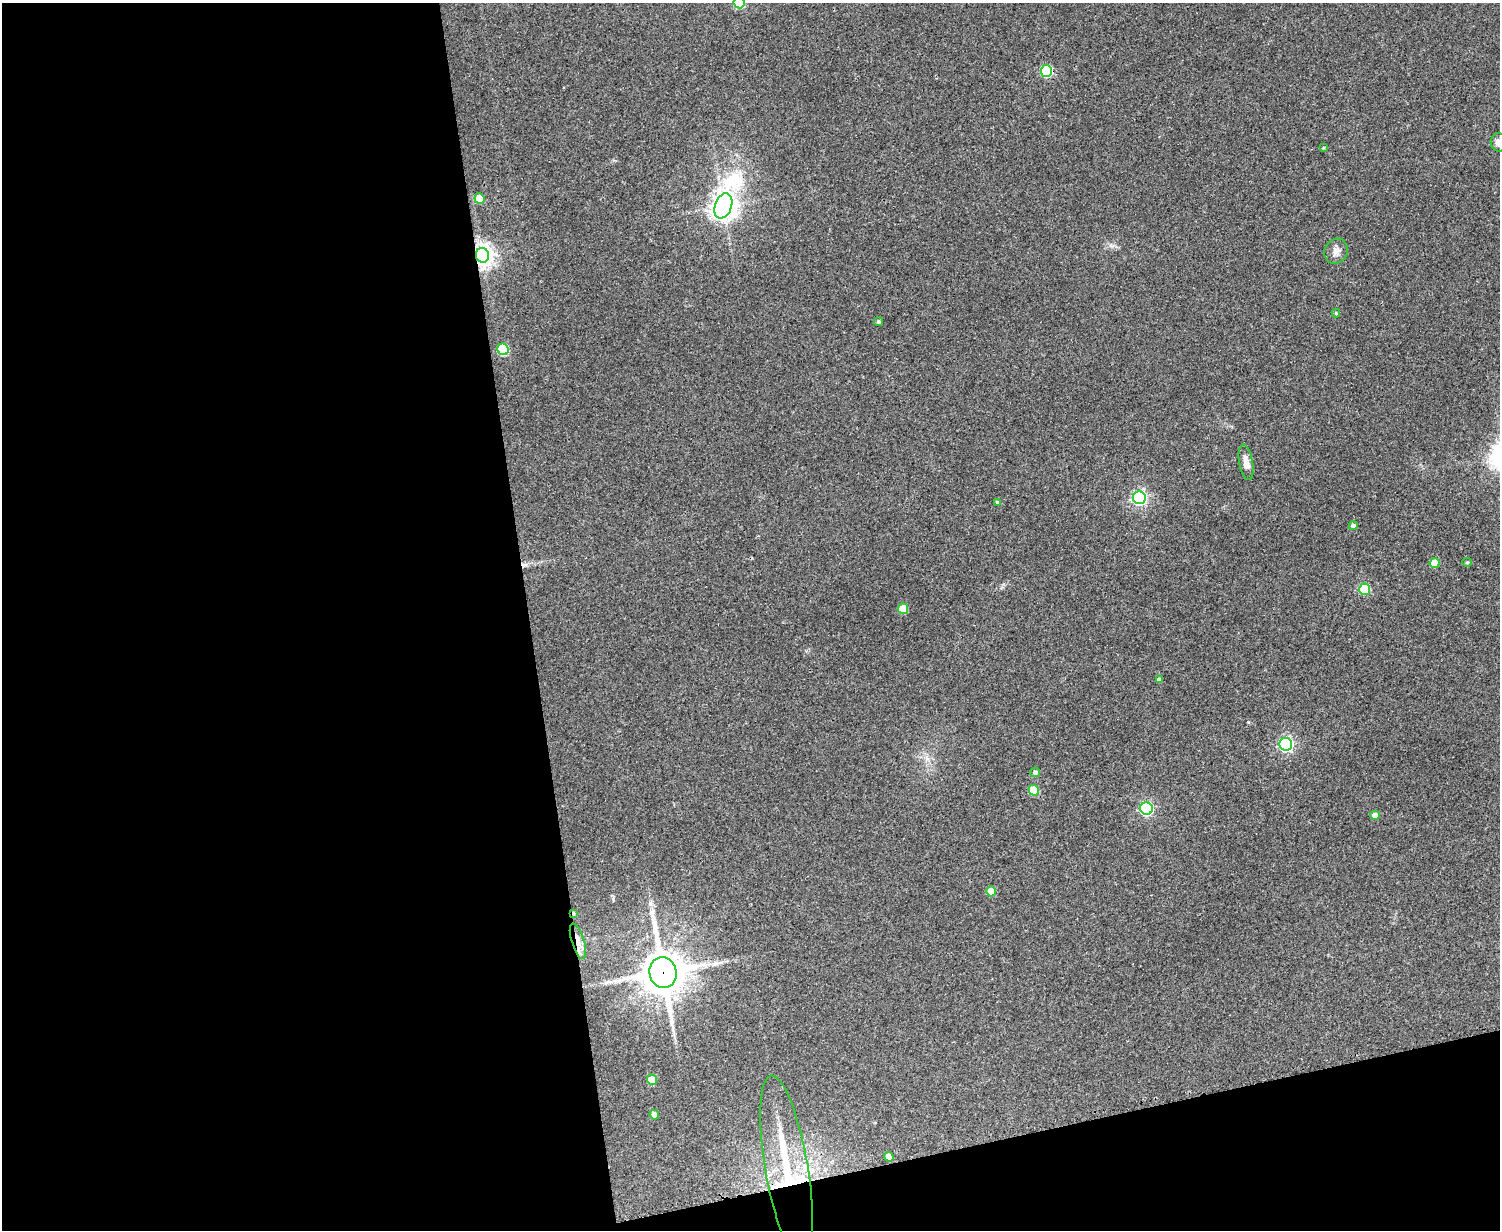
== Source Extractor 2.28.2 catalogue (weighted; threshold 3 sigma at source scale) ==
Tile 10 of 3 x 4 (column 1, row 4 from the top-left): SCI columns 161-1658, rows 4-1231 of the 4918 x 4927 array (HDU 1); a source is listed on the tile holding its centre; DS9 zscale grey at full resolution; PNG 1502 x 1232 px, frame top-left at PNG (2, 3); each listed source drawn as its Kron ellipse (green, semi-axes under 4 px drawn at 4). Shown black and unused: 40% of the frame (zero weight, under 3 of 4 exposures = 2% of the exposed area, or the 3 px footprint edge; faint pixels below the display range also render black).
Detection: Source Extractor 2.28.2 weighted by HDU 2 'WHT'; one run over the whole footprint, this tile lists its part. Background 0.0787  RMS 0.0057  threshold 0.0256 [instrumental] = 3 sigma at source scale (4.5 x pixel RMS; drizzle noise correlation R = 1.50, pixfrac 1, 0.05/0.05 arcsec/px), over >= 5 px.
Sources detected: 34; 1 inside a brighter listed object's ellipse — not listed separately; the other 33 listed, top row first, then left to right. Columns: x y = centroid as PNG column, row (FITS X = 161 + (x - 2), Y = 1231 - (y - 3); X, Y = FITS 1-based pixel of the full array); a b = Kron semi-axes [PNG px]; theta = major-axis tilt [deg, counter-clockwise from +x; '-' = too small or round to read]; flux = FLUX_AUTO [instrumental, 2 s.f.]
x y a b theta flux
739 3 6 5 - 36
1046 71 6 5 - 43
1498 142 9 8 - 3.9
1323 148 4 3 - 0.5
479 199 5 5 - 14
723 206 13 8 70 610
1336 251 13 11 62 3.7
482 255 7 6 - 430
1336 313 4 4 - 0.74
879 322 4 4 - 1.1
503 349 6 5 - 37
1246 462 18 7 -80 4.3
1139 498 6 6 - 140
997 502 4 3 - 0.6
1353 526 4 4 - 2.3
1467 562 5 4 - 0.61
1435 563 5 5 - 11
1365 589 6 5 - 35
903 609 5 5 - 18
1159 680 4 4 - 2
1286 744 6 6 - 120
1035 772 5 4 - 1.7
1034 790 5 5 - 18
1146 808 6 6 - 96
1375 815 4 4 - 3.8
991 891 5 5 - 9.8
574 913 3 3 - 0.67
578 941 18 6 -73 4.7
663 972 15 13 -76 1800
652 1080 5 5 - 14
654 1115 5 4 - 3.8
889 1157 5 4 - 6.3
786 1167 93 21 -80 58
Overlapping masked pixels (flux is a lower limit): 5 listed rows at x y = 482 255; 574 913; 578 941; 663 972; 786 1167
Isophote crosses this tile's border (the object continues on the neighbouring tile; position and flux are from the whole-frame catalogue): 2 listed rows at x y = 739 3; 1498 142